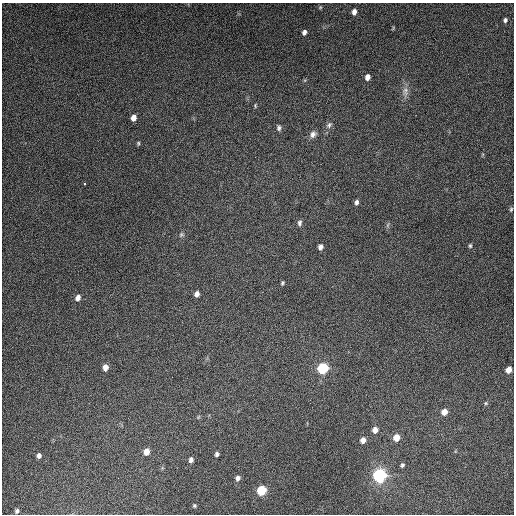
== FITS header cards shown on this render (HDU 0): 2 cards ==
NAXIS1  =                  512
NAXIS2  =                  512

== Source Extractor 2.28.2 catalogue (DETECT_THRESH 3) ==
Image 512 x 512 px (HDU 0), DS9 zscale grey, 1 PNG px = 1 image px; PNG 516 x 516 px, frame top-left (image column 1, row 512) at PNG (2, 3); no overlay
Background 4980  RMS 310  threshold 938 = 3 sigma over >= 5 px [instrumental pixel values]
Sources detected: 43; all 43 listed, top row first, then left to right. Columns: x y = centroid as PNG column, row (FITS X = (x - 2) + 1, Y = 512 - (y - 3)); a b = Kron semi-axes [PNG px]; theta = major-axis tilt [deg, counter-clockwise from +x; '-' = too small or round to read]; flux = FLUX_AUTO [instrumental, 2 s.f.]
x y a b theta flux
320 7 5 5 - 2.6e+04
354 12 6 5 - 1.0e+05
505 20 5 4 - 4.5e+04
393 28 7 3 59 1.9e+04
304 32 5 4 - 7.3e+04
367 77 5 4 - 1.2e+05
405 92 15 8 90 1.4e+05
255 105 6 4 -84 2.4e+04
133 118 6 5 - 1.5e+05
329 125 10 6 53 7.2e+04
279 128 8 5 -85 5.1e+04
313 134 9 7 52 9.5e+04
138 143 6 4 72 2.9e+04
84 184 3 3 - 4.4e+04
356 202 6 5 - 6.1e+04
511 209 6 4 73 3.2e+04
299 223 7 5 84 5.7e+04
388 225 7 4 71 3.4e+04
181 235 8 6 37 4.8e+04
470 246 6 4 -90 3.4e+04
320 247 6 5 - 8.4e+04
282 283 5 4 - 3.1e+04
197 294 6 5 - 9.7e+04
78 298 7 5 70 1.1e+05
105 367 6 5 - 1.5e+05
323 368 8 7 - 1.1e+06
508 370 6 5 - 1.6e+05
486 403 5 5 - 2.8e+04
444 412 6 5 - 1.8e+05
198 417 6 3 71 2.2e+04
375 430 6 5 - 1.3e+05
396 438 7 6 - 2.3e+05
363 440 6 5 - 1.3e+05
146 452 6 5 - 1.8e+05
217 454 5 4 - 5.3e+04
39 455 5 4 - 6.8e+04
191 460 6 5 - 6.9e+04
402 465 5 4 - 4.0e+04
380 475 10 9 - 1.7e+06
238 478 6 6 - 7.0e+04
261 490 7 6 - 7.1e+05
194 506 4 4 - 2.9e+04
17 511 5 4 - 4.5e+04